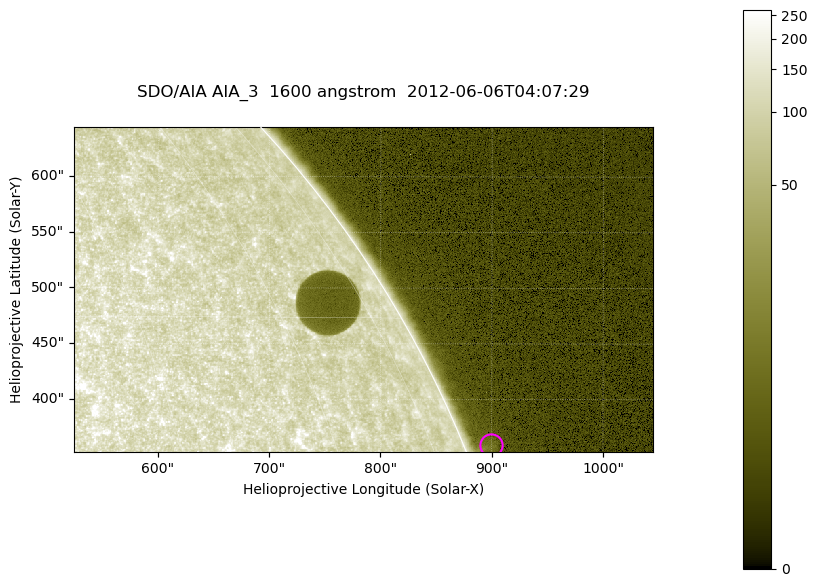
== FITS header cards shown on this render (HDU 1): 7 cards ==
TELESCOP= 'SDO/AIA'
INSTRUME= 'AIA_3'
WAVELNTH=                 1600
WAVEUNIT= 'angstrom'
DATE-OBS= '2012-06-06T04:07:29.12'
CTYPE1  = 'HPLN-TAN'
CTYPE2  = 'HPLT-TAN'

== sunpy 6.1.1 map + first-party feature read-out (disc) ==
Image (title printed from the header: SDO/AIA AIA_3  1600 angstrom  2012-06-06T04:07:29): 854 x 480 px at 0.609 arcsec/px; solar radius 946 arcsec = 1552 px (partial field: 2.8% of the solar disc is inside the frame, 52% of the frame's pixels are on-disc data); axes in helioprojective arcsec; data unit not stated in the header (colour bar unlabelled)
Orientation: roll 0.102 deg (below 1 deg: not rotated)
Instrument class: DISC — disc imager (sunpy class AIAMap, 1600 A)
Bright regions (active regions / flare kernels): reference = the on-disc median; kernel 7 px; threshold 5 sigma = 115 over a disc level ~115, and >= 1.15x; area >= 409 px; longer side >= 6 px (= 3.7 arcsec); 0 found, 0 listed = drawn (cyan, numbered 1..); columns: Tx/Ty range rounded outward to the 2 arcsec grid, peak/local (2 s.f.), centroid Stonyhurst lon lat
Off-limb structures (1.02-1.3 R_sun): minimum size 204 px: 1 found; the strongest spans PA ~290 deg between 1.02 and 1.03 R_sun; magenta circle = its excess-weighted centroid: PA ~290 deg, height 1.02 R_sun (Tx ~900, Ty ~360 arcsec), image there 2.2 x the reference